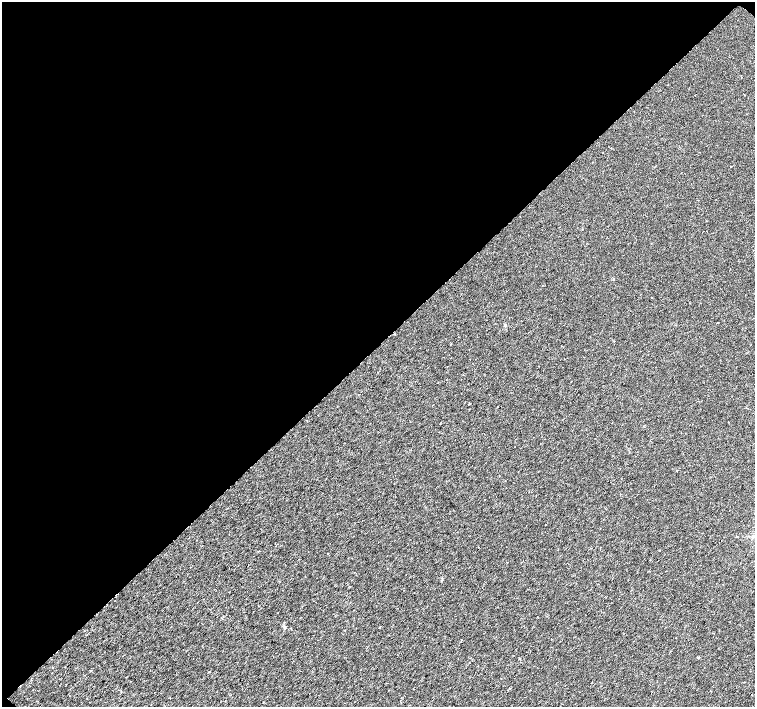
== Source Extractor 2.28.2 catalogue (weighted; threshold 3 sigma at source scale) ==
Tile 2 of 4 x 4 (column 2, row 1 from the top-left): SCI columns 1506-3010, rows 4385-5794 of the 6024 x 6017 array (HDU 1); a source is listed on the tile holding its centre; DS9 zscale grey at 2 x 2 block average (1 PNG px = mean of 2 x 2 image px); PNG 757 x 709 px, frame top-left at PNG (2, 2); no overlay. Shown black and unused: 49% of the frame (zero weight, under 3 of 6 exposures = <1% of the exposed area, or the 3 px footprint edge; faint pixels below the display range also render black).
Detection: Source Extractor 2.28.2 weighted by HDU 2 'WHT'; one run over the whole footprint, this tile lists its part. Background 0.0116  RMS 0.0035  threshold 0.0144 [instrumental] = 3 sigma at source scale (4.09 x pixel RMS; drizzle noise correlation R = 1.36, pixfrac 0.8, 0.0396/0.0396 arcsec/px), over >= 5 px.
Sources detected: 12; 1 cosmic-ray / hot-pixel residue — not listed; the other 11 listed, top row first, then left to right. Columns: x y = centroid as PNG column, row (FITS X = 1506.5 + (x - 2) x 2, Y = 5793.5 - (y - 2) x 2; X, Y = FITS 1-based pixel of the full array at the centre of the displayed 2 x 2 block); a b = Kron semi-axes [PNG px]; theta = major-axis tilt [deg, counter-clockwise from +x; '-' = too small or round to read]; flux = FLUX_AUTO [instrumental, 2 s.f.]
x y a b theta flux
698 200 2 2 - 0.25
505 325 3 3 - 0.59
307 420 2 2 - 0.33
677 470 2 2 - 0.59
380 627 2 2 - 0.64
345 630 2 2 - 0.29
698 658 2 2 - 0.38
519 659 2 2 - 0.65
126 677 2 2 - 0.27
710 691 2 2 - 0.37
121 692 2 2 - 0.26
Diffuse or blended objects may show on this block-average render without a row.